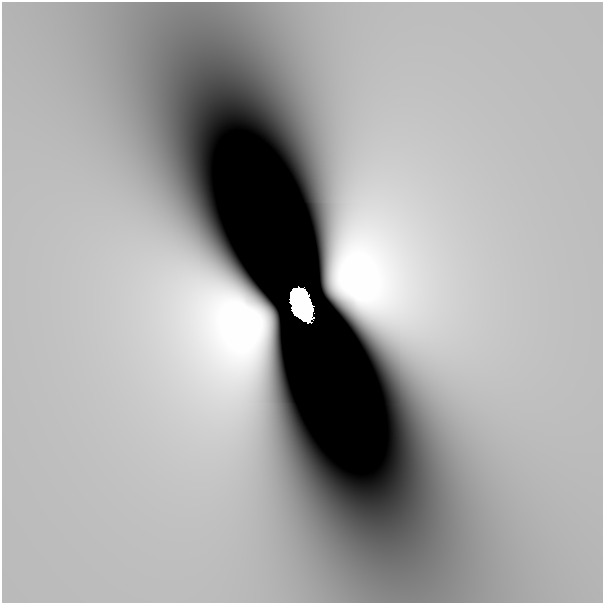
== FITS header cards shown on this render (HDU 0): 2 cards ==
NAXIS1  =                  601
NAXIS2  =                  601

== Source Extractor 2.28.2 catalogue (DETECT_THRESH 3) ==
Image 601 x 601 px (HDU 0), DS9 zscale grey, 1 PNG px = 1 image px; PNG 605 x 605 px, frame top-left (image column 1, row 601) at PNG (2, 2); no overlay
Background 1.66e-09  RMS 1.4e-09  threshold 4.09e-09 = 3 sigma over >= 5 px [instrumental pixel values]
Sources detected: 3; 2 with non-positive FLUX_AUTO (blend fragments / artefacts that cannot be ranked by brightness) are not listed; the other 1 listed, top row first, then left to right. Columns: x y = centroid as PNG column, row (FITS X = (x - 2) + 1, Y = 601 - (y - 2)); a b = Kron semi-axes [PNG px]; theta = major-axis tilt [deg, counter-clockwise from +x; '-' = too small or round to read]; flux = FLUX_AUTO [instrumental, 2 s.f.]
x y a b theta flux
300 304 27 15 -68 25
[2 non-positive-flux detections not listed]